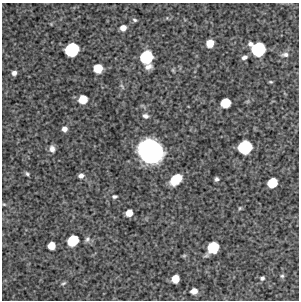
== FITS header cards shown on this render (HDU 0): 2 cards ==
NAXIS1  =                  297 /Length X axis
NAXIS2  =                  298 /Length Y axis

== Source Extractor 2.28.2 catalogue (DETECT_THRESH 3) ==
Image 297 x 298 px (HDU 0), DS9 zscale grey, 1 PNG px = 1 image px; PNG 301 x 302 px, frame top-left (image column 1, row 298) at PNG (2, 3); no overlay
Background 5330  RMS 250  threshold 761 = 3 sigma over >= 5 px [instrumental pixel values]
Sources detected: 40; all 40 listed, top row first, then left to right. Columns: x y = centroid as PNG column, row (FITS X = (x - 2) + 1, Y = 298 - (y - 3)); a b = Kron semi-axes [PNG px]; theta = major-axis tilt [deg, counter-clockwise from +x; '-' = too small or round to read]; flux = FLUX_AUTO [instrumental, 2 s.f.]
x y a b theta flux
135 20 7 5 -31 3.3e+04
123 28 6 5 - 1.2e+05
210 43 6 6 - 2.3e+05
250 44 5 5 - 5.8e+04
258 49 10 10 - 1.1e+06
72 50 10 9 - 1.1e+06
285 55 10 6 5 6.1e+04
146 57 10 9 - 9.8e+05
244 57 6 4 27 4.9e+04
148 67 10 6 15 9.1e+04
98 68 7 7 - 3.5e+05
14 73 5 5 - 6.5e+04
271 82 5 3 - 1.9e+04
122 86 9 3 -56 2.8e+04
83 99 7 7 - 3.3e+05
225 103 7 7 - 4.4e+05
145 116 7 5 -18 5.5e+04
64 129 5 5 - 8.8e+04
245 147 10 9 - 1.1e+06
52 149 8 6 -80 8.1e+04
150 151 19 16 -33 3.7e+06
27 174 6 4 -40 3.0e+04
81 176 6 5 - 6.7e+04
176 179 11 7 42 4.2e+05
217 179 4 4 - 3.9e+04
272 183 8 7 - 4.7e+05
114 196 6 4 5 3.2e+04
4 204 5 4 - 1.8e+04
240 208 5 4 - 2.1e+04
129 213 6 5 - 1.9e+05
87 239 9 7 73 5.2e+04
73 240 9 7 40 6.2e+05
51 245 6 6 - 2.3e+05
213 248 10 8 49 6.8e+05
184 256 6 4 1 2.1e+04
282 276 5 5 - 2.7e+04
262 278 5 4 - 3.7e+04
175 279 6 6 - 2.5e+05
63 283 7 4 27 2.7e+04
194 291 7 6 - 1.3e+05